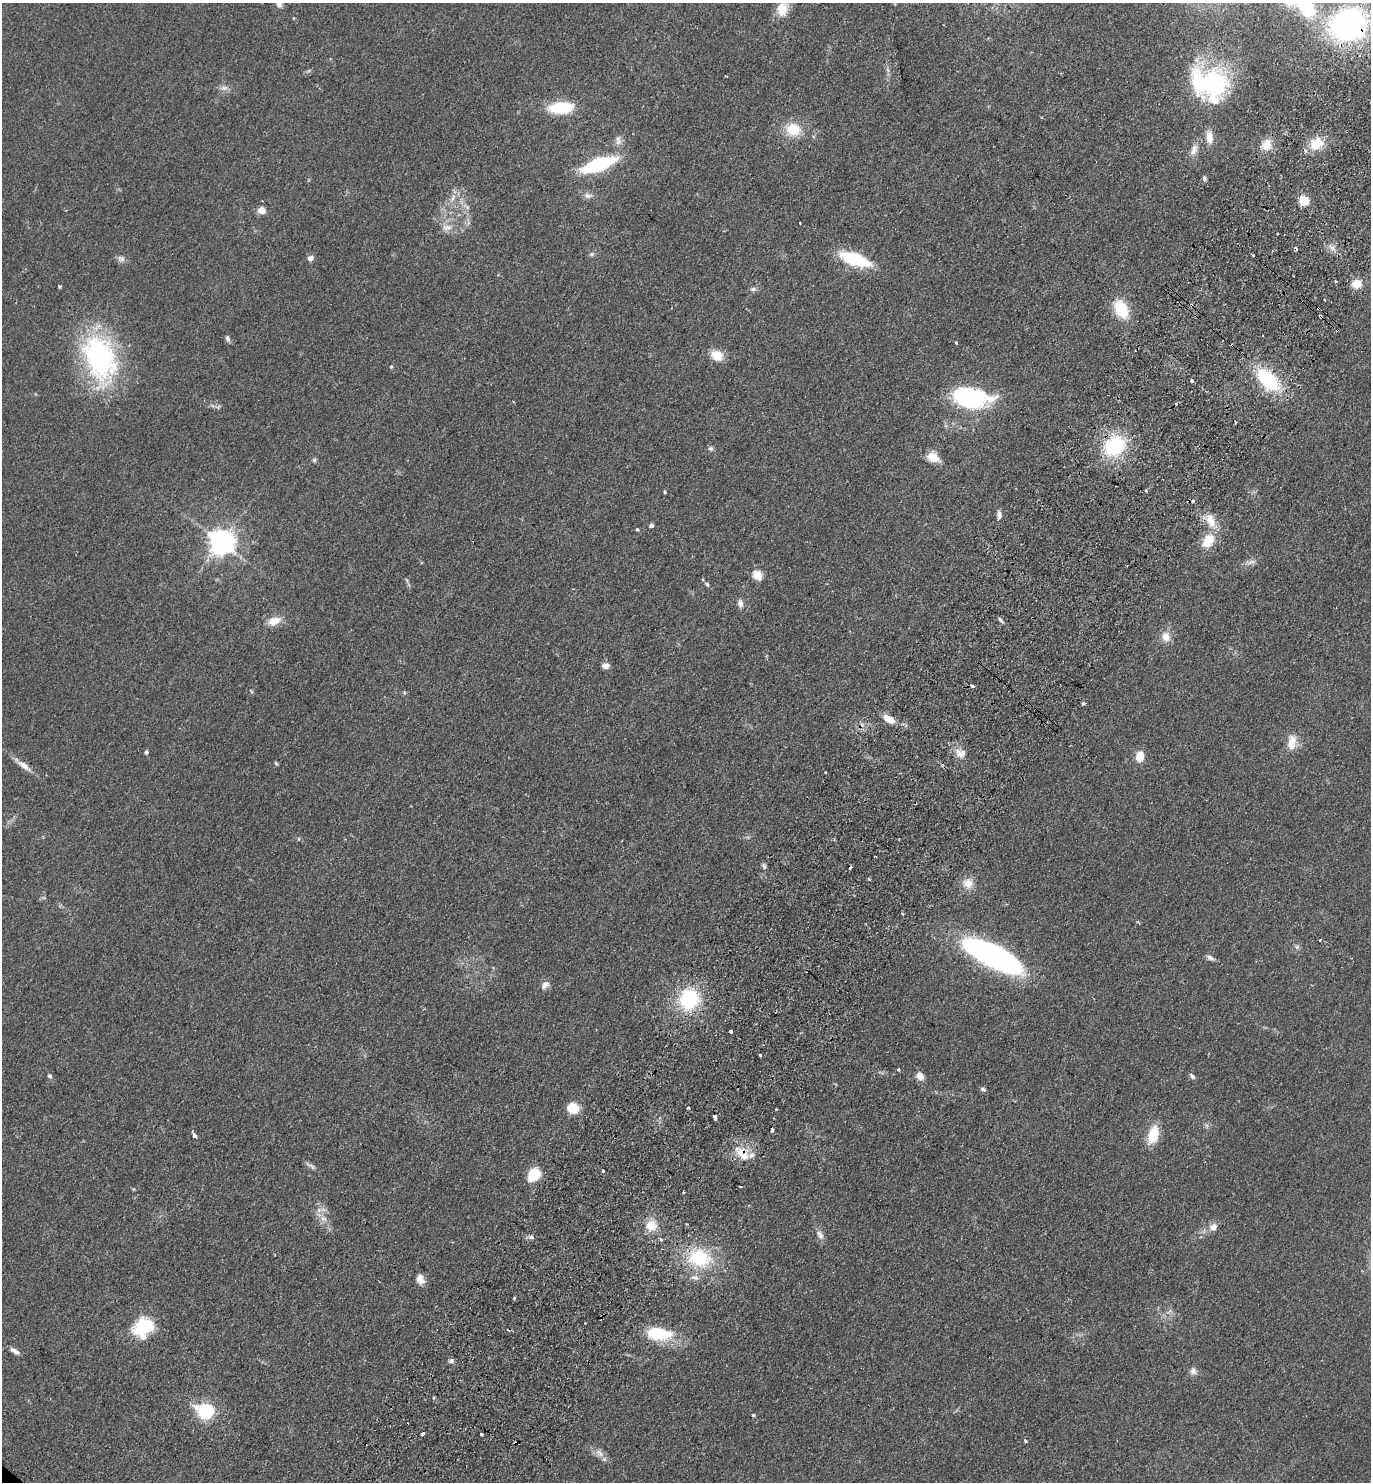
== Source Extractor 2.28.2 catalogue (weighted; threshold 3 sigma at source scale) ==
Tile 10 of 4 x 4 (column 2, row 3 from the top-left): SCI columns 1574-2942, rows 1518-2997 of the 6024 x 5996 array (HDU 1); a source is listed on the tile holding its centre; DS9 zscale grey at full resolution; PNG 1373 x 1484 px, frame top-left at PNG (2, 3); no overlay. Shown black and unused: <1% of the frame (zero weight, under 2 of 3 exposures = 3% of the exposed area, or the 3 px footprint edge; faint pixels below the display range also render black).
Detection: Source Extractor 2.28.2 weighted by HDU 2 'WHT'; one run over the whole footprint, this tile lists its part. Background 0.0588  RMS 0.0079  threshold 0.0354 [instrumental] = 3 sigma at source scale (4.5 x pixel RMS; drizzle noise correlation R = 1.50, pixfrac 1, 0.05/0.05 arcsec/px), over >= 5 px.
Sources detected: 136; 1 too faint to see at this stretch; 10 cosmic-ray / hot-pixel residue — not listed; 4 inside a brighter listed object's ellipse — not listed separately; the other 121 listed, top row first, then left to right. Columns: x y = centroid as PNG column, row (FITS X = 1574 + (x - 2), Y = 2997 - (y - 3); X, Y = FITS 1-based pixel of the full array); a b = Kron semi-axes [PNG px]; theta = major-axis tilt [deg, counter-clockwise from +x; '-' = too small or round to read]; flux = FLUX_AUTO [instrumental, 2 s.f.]
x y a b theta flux
279 4 12 7 -85 3.9
1306 7 22 14 -59 47
782 9 18 13 80 13
1348 24 32 27 15 210
1209 84 44 35 -24 92
224 88 9 6 0 3
561 108 22 10 4 36
793 129 19 16 -12 17
1209 137 17 9 -82 7
618 140 15 6 88 4
1317 143 17 14 33 16
1266 145 14 11 75 10
1194 150 15 8 71 5.7
598 164 25 9 19 86
1204 178 6 5 - 1.6
587 196 12 7 -11 3.3
453 198 9 5 71 2.9
1304 200 5 5 - 43
467 207 6 5 - 1.7
261 210 5 4 - 17
447 227 15 9 6 6
1331 247 12 7 -45 4.2
310 258 7 6 - 3.3
121 259 11 7 -23 3
855 259 26 10 -19 54
1336 281 3 3 - 2.7
1357 284 7 7 - 12
753 289 8 5 0 1.9
1324 300 3 3 - 2.2
1318 308 4 3 - 7.7
1121 309 15 10 -62 33
1321 317 3 3 - 12
228 338 8 5 -73 1.9
956 343 3 2 - 1.3
717 355 14 11 -35 11
100 358 56 34 -72 130
391 367 4 4 - 0.95
1191 380 3 3 - 5.7
1268 380 29 15 -47 50
969 397 36 21 -9 82
1115 446 25 21 37 50
711 448 6 6 - 1.6
933 457 15 10 -24 10
314 460 5 5 - 1.3
1146 491 3 3 - 1.5
665 492 5 3 - 0.77
1193 501 3 3 - 3.7
999 515 12 6 -88 2.9
1211 521 21 12 -67 12
651 525 4 4 - 2.9
637 529 4 3 - 0.91
1208 541 18 12 54 16
221 542 8 7 - 780
1250 562 12 5 15 3.1
757 575 5 5 - 36
707 585 7 4 -62 1.4
740 603 11 7 -75 3.3
1000 620 9 4 -47 1.4
274 621 14 9 19 9.2
1166 637 14 12 -75 7.3
605 666 7 5 9 4.6
973 686 4 3 - 4.7
1083 704 5 4 - 1
889 719 12 6 -32 11
1292 742 23 12 84 10
146 752 4 4 - 1.8
961 753 15 11 -10 6.6
1140 756 9 6 81 13
276 763 6 4 -57 0.89
24 766 19 7 -38 6.4
826 773 2 2 - 0.89
764 866 7 4 -71 1.6
850 867 4 3 - 2.3
869 879 5 3 - 0.89
968 883 14 14 - 8.2
1320 940 3 3 - 1.5
1297 947 6 6 - 1.6
993 956 52 17 -26 250
1210 958 10 6 -30 2.7
545 985 12 8 46 4
689 999 21 20 - 51
731 1032 3 3 - 8.6
760 1055 3 3 - 6
898 1070 3 3 - 1.8
50 1076 5 5 - 1.5
920 1076 10 8 -62 5
1192 1076 9 5 -48 1.7
983 1089 8 5 -29 1.5
573 1108 6 5 - 63
688 1108 3 3 - 1.7
776 1109 3 2 - 1.6
715 1118 4 3 - 13
774 1118 3 2 - 0.58
1153 1135 19 10 73 19
194 1136 5 4 - 2.5
744 1156 13 12 - 11
311 1166 16 4 -27 2.4
603 1171 3 3 - 1.9
533 1175 12 9 51 27
683 1192 3 3 - 0.86
319 1210 7 5 45 2.3
323 1219 10 6 5 3
687 1224 2 2 - 0.72
651 1225 15 14 - 11
1213 1227 10 9 - 5
820 1235 13 7 -62 4
531 1237 7 5 0 2
661 1239 4 3 - 2.2
700 1258 28 22 -14 44
420 1279 13 9 -70 5.8
143 1326 25 18 30 33
659 1334 28 13 -6 36
15 1351 12 5 -33 3.7
451 1361 7 5 18 2.2
1193 1371 9 8 - 3.2
205 1411 20 16 -18 34
753 1415 4 4 - 0.83
422 1434 3 3 - 2.7
481 1434 3 2 - 0.97
1025 1441 4 3 - 1.7
599 1453 15 7 -42 5.1
Overlapping masked pixels (flux is a lower limit): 6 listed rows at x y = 1348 24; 1318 308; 1321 317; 1115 446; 744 1156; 700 1258
Isophote crosses this tile's border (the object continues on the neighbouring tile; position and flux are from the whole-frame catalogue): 2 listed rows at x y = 279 4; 1306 7